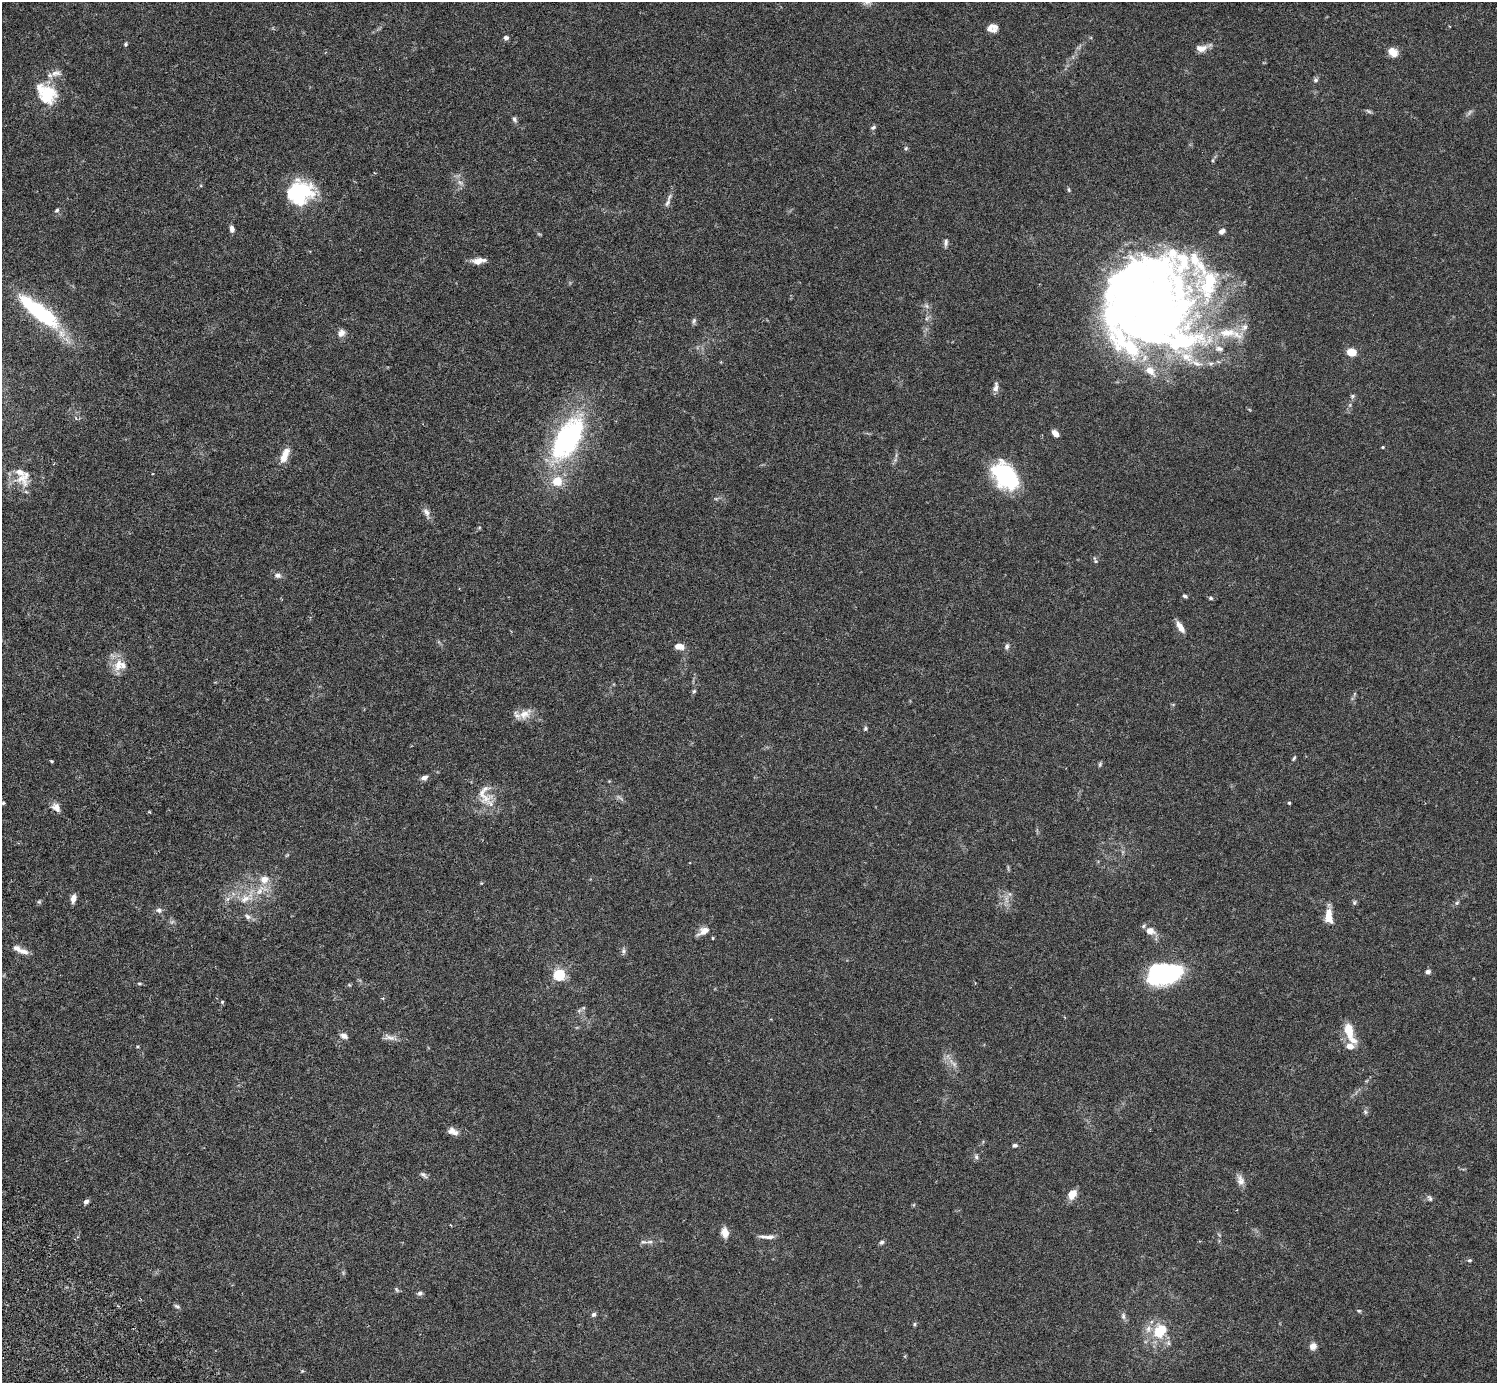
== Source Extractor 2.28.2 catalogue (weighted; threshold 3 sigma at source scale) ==
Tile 7 of 4 x 4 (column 3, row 2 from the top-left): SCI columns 3037-4531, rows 2968-4348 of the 6074 x 6074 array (HDU 1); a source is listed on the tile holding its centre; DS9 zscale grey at full resolution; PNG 1499 x 1385 px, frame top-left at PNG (2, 2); no overlay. Shown black and unused: <1% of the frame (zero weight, under 3 of 6 exposures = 3% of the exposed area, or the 3 px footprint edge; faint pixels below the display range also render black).
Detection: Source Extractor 2.28.2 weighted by HDU 2 'WHT'; one run over the whole footprint, this tile lists its part. Background 0.0222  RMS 0.0021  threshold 0.00877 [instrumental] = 3 sigma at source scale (4.09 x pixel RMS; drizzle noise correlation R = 1.36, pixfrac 0.8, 0.05/0.05 arcsec/px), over >= 5 px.
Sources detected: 145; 5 too faint to see at this stretch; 9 inside a brighter object's white glare — not listed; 24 inside a brighter listed object's ellipse — not listed separately; the other 107 listed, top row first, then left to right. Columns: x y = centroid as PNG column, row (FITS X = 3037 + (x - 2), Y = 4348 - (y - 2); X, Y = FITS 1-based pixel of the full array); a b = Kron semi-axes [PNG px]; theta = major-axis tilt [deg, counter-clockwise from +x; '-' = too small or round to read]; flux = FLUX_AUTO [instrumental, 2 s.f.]
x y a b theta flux
990 27 10 6 61 0.82
506 38 6 5 - 0.54
125 44 5 5 - 0.28
1201 48 15 9 4 1.5
1393 52 10 7 -36 2.4
56 73 15 8 8 1.3
1315 80 7 6 - 0.44
46 94 30 21 -46 7.4
514 119 9 6 -71 0.47
873 127 7 5 23 0.42
906 149 6 5 - 0.34
1213 160 6 3 71 0.22
1069 190 7 4 -83 0.28
299 193 30 25 15 14
667 203 14 6 67 0.82
57 210 6 5 - 0.36
232 229 8 5 -80 0.8
1222 231 8 6 32 0.69
946 242 10 5 83 0.61
479 261 16 7 8 1.6
926 306 7 6 - 0.55
39 312 62 17 -38 18
927 318 8 4 53 0.4
1161 320 94 55 17 97
694 321 9 5 72 0.44
341 333 11 8 48 1.1
1351 352 6 5 - 4.2
996 387 14 6 81 0.92
1352 396 7 6 - 0.38
1055 434 7 4 -46 1.8
568 439 57 27 60 34
1382 447 4 3 - 0.21
285 455 20 8 67 2.4
23 477 26 21 54 4.7
1006 477 30 22 -63 17
716 499 6 4 -18 0.26
426 512 17 7 -69 1
1095 560 11 5 -68 0.4
278 575 8 7 - 0.76
1185 596 6 4 -30 0.33
1211 598 6 4 -3 0.31
1180 627 14 6 -58 1.7
679 646 12 7 -10 1.6
1007 646 8 5 60 0.54
118 664 21 11 71 2.7
694 691 5 5 - 0.28
525 714 20 12 32 2.4
865 728 5 5 - 0.32
1294 758 7 4 58 0.29
52 761 4 3 - 0.28
1100 764 8 4 64 0.3
424 778 7 5 26 0.87
484 793 36 20 -77 4.6
620 798 14 3 -35 0.42
3 803 4 4 - 0.25
1289 803 4 4 - 0.2
56 807 12 8 -50 1.3
287 855 5 4 - 0.22
260 890 22 11 37 3.4
1010 894 6 6 - 0.47
73 899 9 6 76 1.2
227 899 7 4 70 0.45
39 902 6 4 1 0.27
1354 903 7 5 89 0.35
1457 903 6 5 - 0.34
159 910 8 7 - 0.61
1329 915 21 9 -88 2.6
248 917 9 7 -33 0.72
703 931 16 8 33 1.6
1150 931 10 7 -19 1.8
712 938 4 3 - 0.17
17 948 16 8 -26 1.2
623 951 8 6 -75 0.53
1428 972 7 5 8 0.53
1170 974 26 20 13 18
559 975 6 5 - 25
139 983 7 3 0 0.25
222 1002 5 4 - 0.32
583 1008 6 4 18 0.28
1349 1030 14 8 -76 4.2
344 1036 10 6 -24 0.81
389 1037 17 7 -14 1.2
1350 1046 10 7 -3 1.4
1365 1112 6 5 - 0.38
451 1131 11 8 21 1
1015 1145 6 5 - 0.4
976 1157 7 5 -86 0.47
423 1175 11 6 -37 0.57
1240 1180 15 8 -71 1.3
1072 1194 11 8 54 2.2
1430 1198 9 5 -61 0.46
86 1202 6 5 - 0.61
725 1233 11 7 -82 1.9
769 1237 13 6 6 1.1
650 1242 11 4 5 0.64
882 1242 6 5 - 0.4
1469 1260 6 4 2 0.27
396 1289 6 4 -47 0.3
420 1293 8 6 9 0.46
177 1306 9 5 -31 0.42
1359 1311 5 5 - 0.24
594 1314 6 6 - 0.47
1123 1316 9 6 -81 0.61
915 1324 6 4 30 0.29
1158 1333 15 12 -21 3.9
1313 1346 7 6 - 1.5
302 1371 4 4 - 0.2